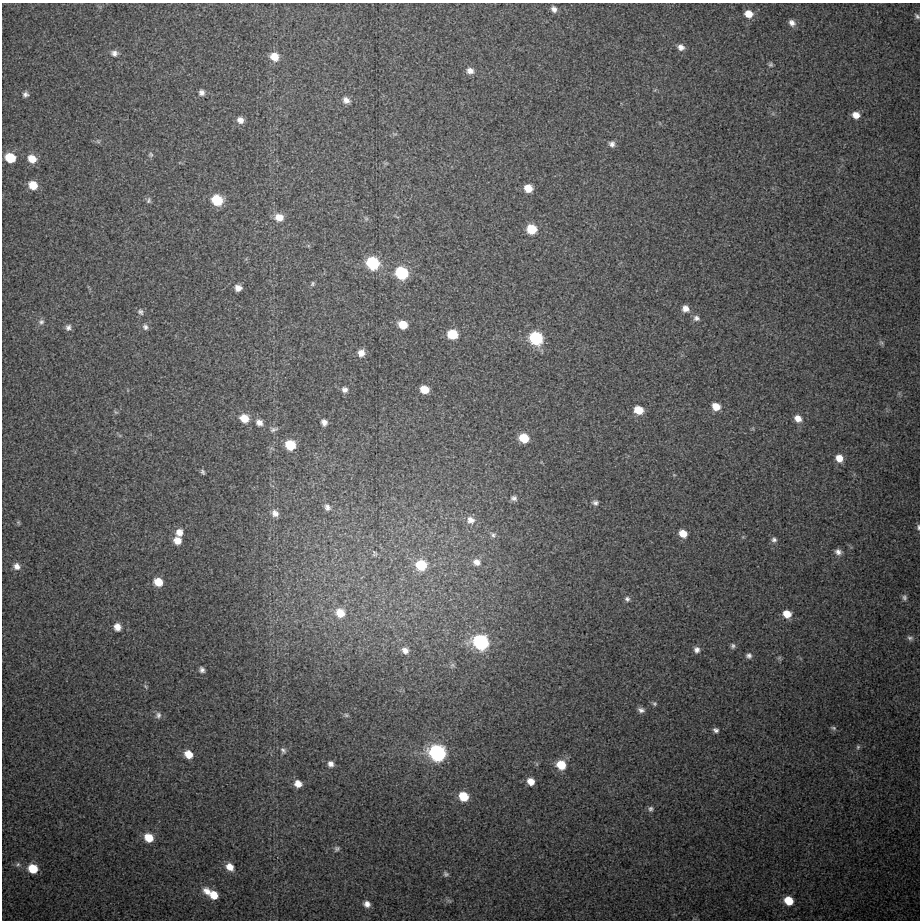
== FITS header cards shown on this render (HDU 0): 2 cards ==
NAXIS1  =                  918 / Axis length
NAXIS2  =                  918 / Axis length

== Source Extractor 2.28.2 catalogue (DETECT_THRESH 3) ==
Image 918 x 918 px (HDU 0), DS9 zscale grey, 1 PNG px = 1 image px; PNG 922 x 922 px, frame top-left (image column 1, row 918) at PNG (2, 3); no overlay
Background 21.6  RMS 1.5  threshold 4.43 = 3 sigma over >= 5 px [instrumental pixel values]
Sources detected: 116; all 116 listed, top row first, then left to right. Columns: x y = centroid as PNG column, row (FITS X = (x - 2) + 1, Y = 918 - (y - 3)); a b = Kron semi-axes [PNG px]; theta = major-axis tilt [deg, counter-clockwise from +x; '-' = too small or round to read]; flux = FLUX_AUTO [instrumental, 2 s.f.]
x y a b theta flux
554 9 8 6 -57 450
748 14 8 7 - 1300
917 16 8 5 -45 230
792 23 8 7 - 550
681 47 8 7 - 540
114 53 9 7 -20 490
274 57 9 8 - 1500
770 64 7 6 - 210
470 71 8 7 - 630
201 92 7 6 - 400
25 94 7 7 - 330
346 100 9 7 -35 630
856 115 8 7 - 880
240 120 8 7 - 640
98 141 7 5 -44 200
612 144 7 7 - 430
151 155 7 6 - 200
10 158 8 7 - 3600
32 159 9 8 - 1400
33 185 8 7 - 1800
528 188 7 7 - 1500
149 200 8 6 79 260
217 200 8 7 - 5000
279 217 10 8 -10 1200
366 218 7 5 -68 190
531 229 8 7 - 3300
373 263 8 8 - 11000
402 273 8 7 - 9100
312 284 7 5 58 180
238 288 6 6 - 700
685 309 8 7 - 690
140 312 9 7 -61 310
696 318 8 7 - 390
41 322 8 8 - 380
403 325 8 7 - 1800
68 327 8 7 - 360
145 327 9 7 -66 360
453 334 8 7 - 3400
536 338 8 7 - 13000
881 343 8 5 -48 190
361 353 9 8 - 810
425 389 7 6 - 1600
345 390 8 7 - 460
716 407 8 7 - 1300
639 410 8 7 - 2100
115 412 7 4 -33 150
244 418 9 8 - 1600
798 418 8 7 - 860
259 422 10 8 -40 610
324 422 8 7 - 510
274 429 12 6 13 350
524 438 8 7 - 2400
290 445 8 8 - 3500
839 458 8 7 - 1100
203 472 6 4 -65 200
514 498 8 7 - 360
595 503 8 7 - 350
327 507 10 8 -62 470
275 513 8 7 - 610
471 520 10 9 - 720
18 522 7 4 -72 150
918 527 7 4 -88 190
179 532 9 9 - 830
683 533 7 6 - 1300
493 535 9 7 -51 300
743 537 5 4 - 120
178 540 8 8 - 1100
774 540 7 7 - 310
838 552 8 7 - 500
374 553 10 7 -68 270
477 562 9 8 - 690
421 565 9 8 - 4700
17 566 9 8 - 610
158 582 8 7 - 1700
904 597 8 6 -85 290
627 599 7 6 - 290
340 613 10 9 - 1700
787 614 8 7 - 1500
117 627 9 8 - 840
910 638 8 6 -25 250
481 642 9 8 - 23000
733 646 7 6 - 250
405 650 8 7 - 540
697 650 7 7 - 460
749 656 7 6 - 340
779 658 6 6 - 160
452 665 8 6 26 260
202 670 7 6 - 340
145 686 7 4 -46 150
654 703 7 6 - 190
641 710 8 6 -22 380
158 715 9 8 - 390
346 715 7 5 -10 190
833 728 8 5 -13 210
716 730 6 5 - 300
858 747 6 5 - 180
283 750 9 7 -68 320
437 753 9 8 - 33000
188 754 8 7 - 1400
331 764 7 6 - 460
561 765 8 8 - 2500
531 781 7 6 - 940
298 784 7 7 - 880
463 796 8 7 - 2700
651 809 7 6 - 260
149 838 8 7 - 1900
337 849 8 6 39 250
18 864 7 6 - 260
230 867 10 7 -41 1000
33 869 9 8 - 2300
446 874 6 5 - 230
207 891 12 9 -46 950
214 895 8 7 - 1500
449 901 7 4 -19 170
789 901 7 6 - 2300
367 904 7 6 - 560
At the frame edge (FLAGS 8, measured only in part): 2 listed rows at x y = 917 16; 918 527